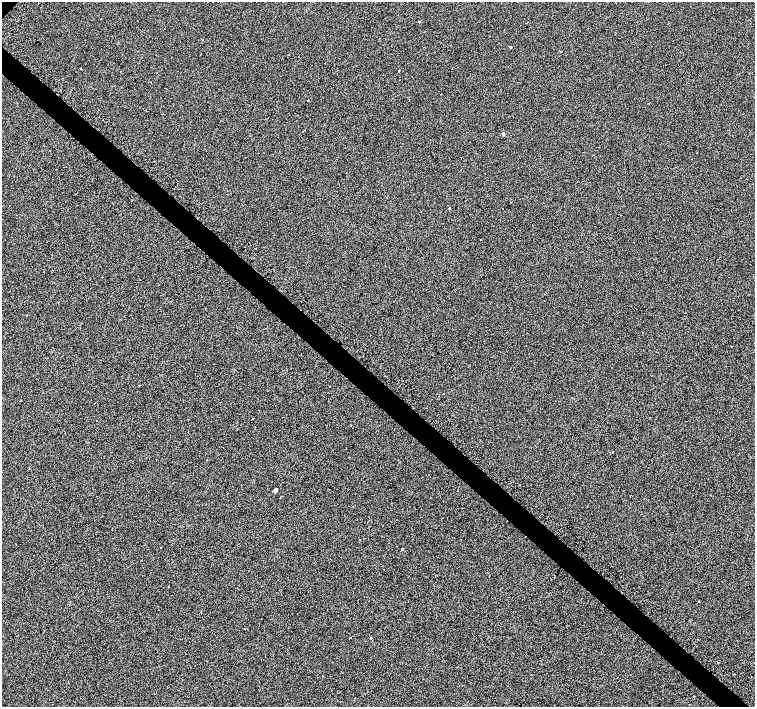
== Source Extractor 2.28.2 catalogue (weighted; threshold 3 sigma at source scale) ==
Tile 6 of 4 x 4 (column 2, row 2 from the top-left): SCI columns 1511-3015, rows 3070-4478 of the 6080 x 6080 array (HDU 1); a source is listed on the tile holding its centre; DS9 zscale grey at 2 x 2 block average (1 PNG px = mean of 2 x 2 image px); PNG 757 x 709 px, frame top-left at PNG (2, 2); no overlay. Shown black and unused: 4% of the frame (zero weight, under 2 of 3 exposures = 3% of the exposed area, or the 3 px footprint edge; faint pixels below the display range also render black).
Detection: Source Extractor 2.28.2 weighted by HDU 2 'WHT'; one run over the whole footprint, this tile lists its part. Background 0.0012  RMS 0.012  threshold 0.0537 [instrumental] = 3 sigma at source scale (4.5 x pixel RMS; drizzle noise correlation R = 1.50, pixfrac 1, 0.0396/0.0396 arcsec/px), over >= 5 px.
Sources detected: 33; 5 cosmic-ray / hot-pixel residue — not listed; the other 28 listed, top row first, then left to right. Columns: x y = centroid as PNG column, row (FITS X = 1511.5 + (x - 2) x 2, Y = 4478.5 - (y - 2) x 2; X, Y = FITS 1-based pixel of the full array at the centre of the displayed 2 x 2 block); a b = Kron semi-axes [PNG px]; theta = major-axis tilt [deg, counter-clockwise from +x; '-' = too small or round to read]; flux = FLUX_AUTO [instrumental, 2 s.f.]
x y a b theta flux
101 18 2 2 - 0.86
419 22 2 2 - 2.4
520 25 2 2 - 0.87
511 47 2 2 - 130
560 52 2 2 - 5.1
81 69 2 2 - 6.2
399 71 2 2 - 28
308 100 2 2 - 30
648 103 2 2 - 1.5
503 134 2 2 - 9.5
449 208 2 2 - 15
481 240 2 2 - 1.3
27 315 2 2 - 3.4
81 323 2 2 - 1
642 332 2 2 - 6.5
139 386 2 2 - 6.2
330 387 2 2 - 1.5
613 451 2 2 - 2
275 490 2 2 - 15
280 498 2 2 - 8.1
556 524 2 2 - 14
160 547 2 2 - 3
402 549 2 2 - 14
699 601 2 2 - 2.2
201 612 2 2 - 7.4
350 637 2 2 - 8.8
371 638 2 2 - 13
751 677 2 2 - 1.7